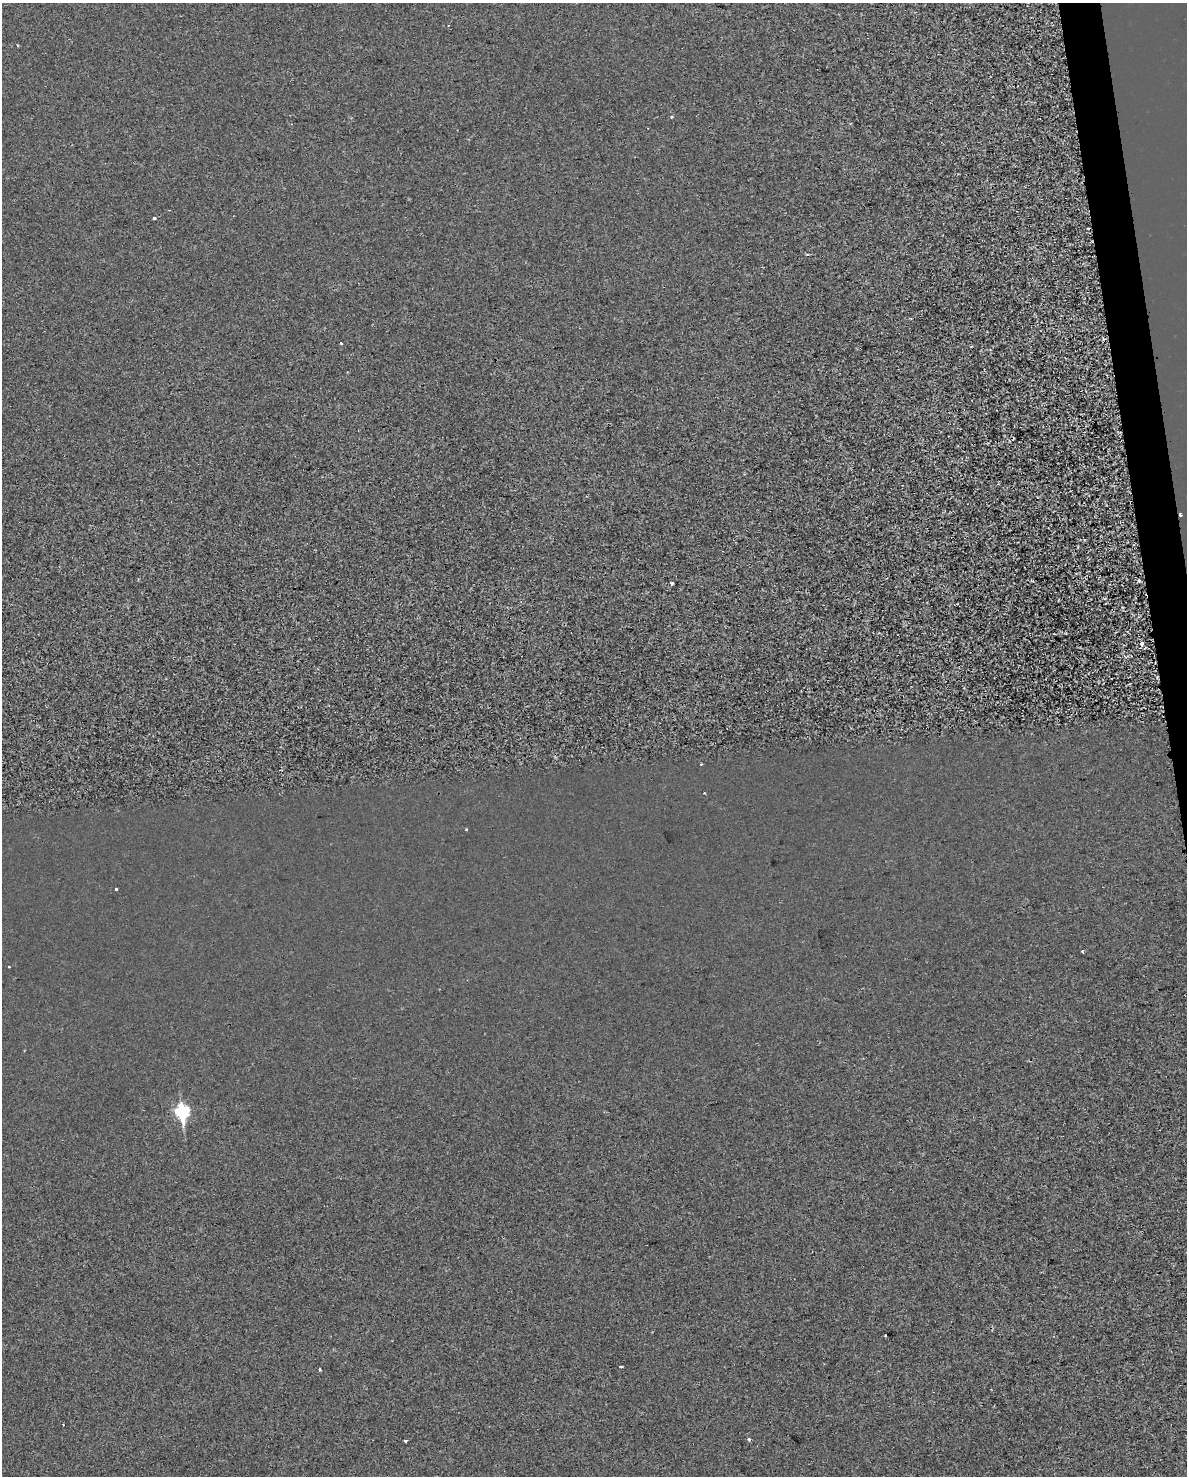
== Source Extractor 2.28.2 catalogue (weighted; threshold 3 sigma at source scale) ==
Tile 6 of 4 x 3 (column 2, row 2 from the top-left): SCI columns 1189-2373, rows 1496-2969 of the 4747 x 4509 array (HDU 1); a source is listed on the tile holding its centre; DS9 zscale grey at full resolution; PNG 1189 x 1478 px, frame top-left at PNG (2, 3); no overlay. Shown black and unused: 2% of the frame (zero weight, under 2 of 3 exposures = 1% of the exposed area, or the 3 px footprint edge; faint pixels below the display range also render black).
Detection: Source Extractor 2.28.2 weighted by HDU 2 'WHT'; one run over the whole footprint, this tile lists its part. Background -2.45e-04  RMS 0.0049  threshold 0.0221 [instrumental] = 3 sigma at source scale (4.5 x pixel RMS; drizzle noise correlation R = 1.50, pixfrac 1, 0.0396/0.0396 arcsec/px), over >= 5 px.
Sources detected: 22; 4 cosmic-ray / hot-pixel residue — not listed; the other 18 listed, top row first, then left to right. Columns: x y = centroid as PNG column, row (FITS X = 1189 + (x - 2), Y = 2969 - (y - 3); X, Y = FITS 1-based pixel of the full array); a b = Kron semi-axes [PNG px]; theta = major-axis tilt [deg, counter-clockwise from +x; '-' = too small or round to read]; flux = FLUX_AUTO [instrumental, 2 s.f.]
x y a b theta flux
18 45 3 3 - 0.53
154 218 3 3 - 3.7
341 344 3 3 - 2.4
1180 515 3 3 - 1.7
1139 581 3 3 - 2.5
672 583 4 3 - 0.77
1141 644 4 3 - 4.9
704 793 2 2 - 0.31
466 830 3 3 - 0.44
116 889 3 2 - 1.3
1082 951 3 3 - 0.68
182 1112 9 6 -84 63
885 1335 2 2 - 0.36
621 1366 3 2 - 1
320 1370 3 3 - 0.95
63 1425 2 2 - 0.35
749 1439 3 3 - 3.4
405 1440 3 3 - 2.2
Overlapping masked pixels (flux is a lower limit): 1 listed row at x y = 1180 515